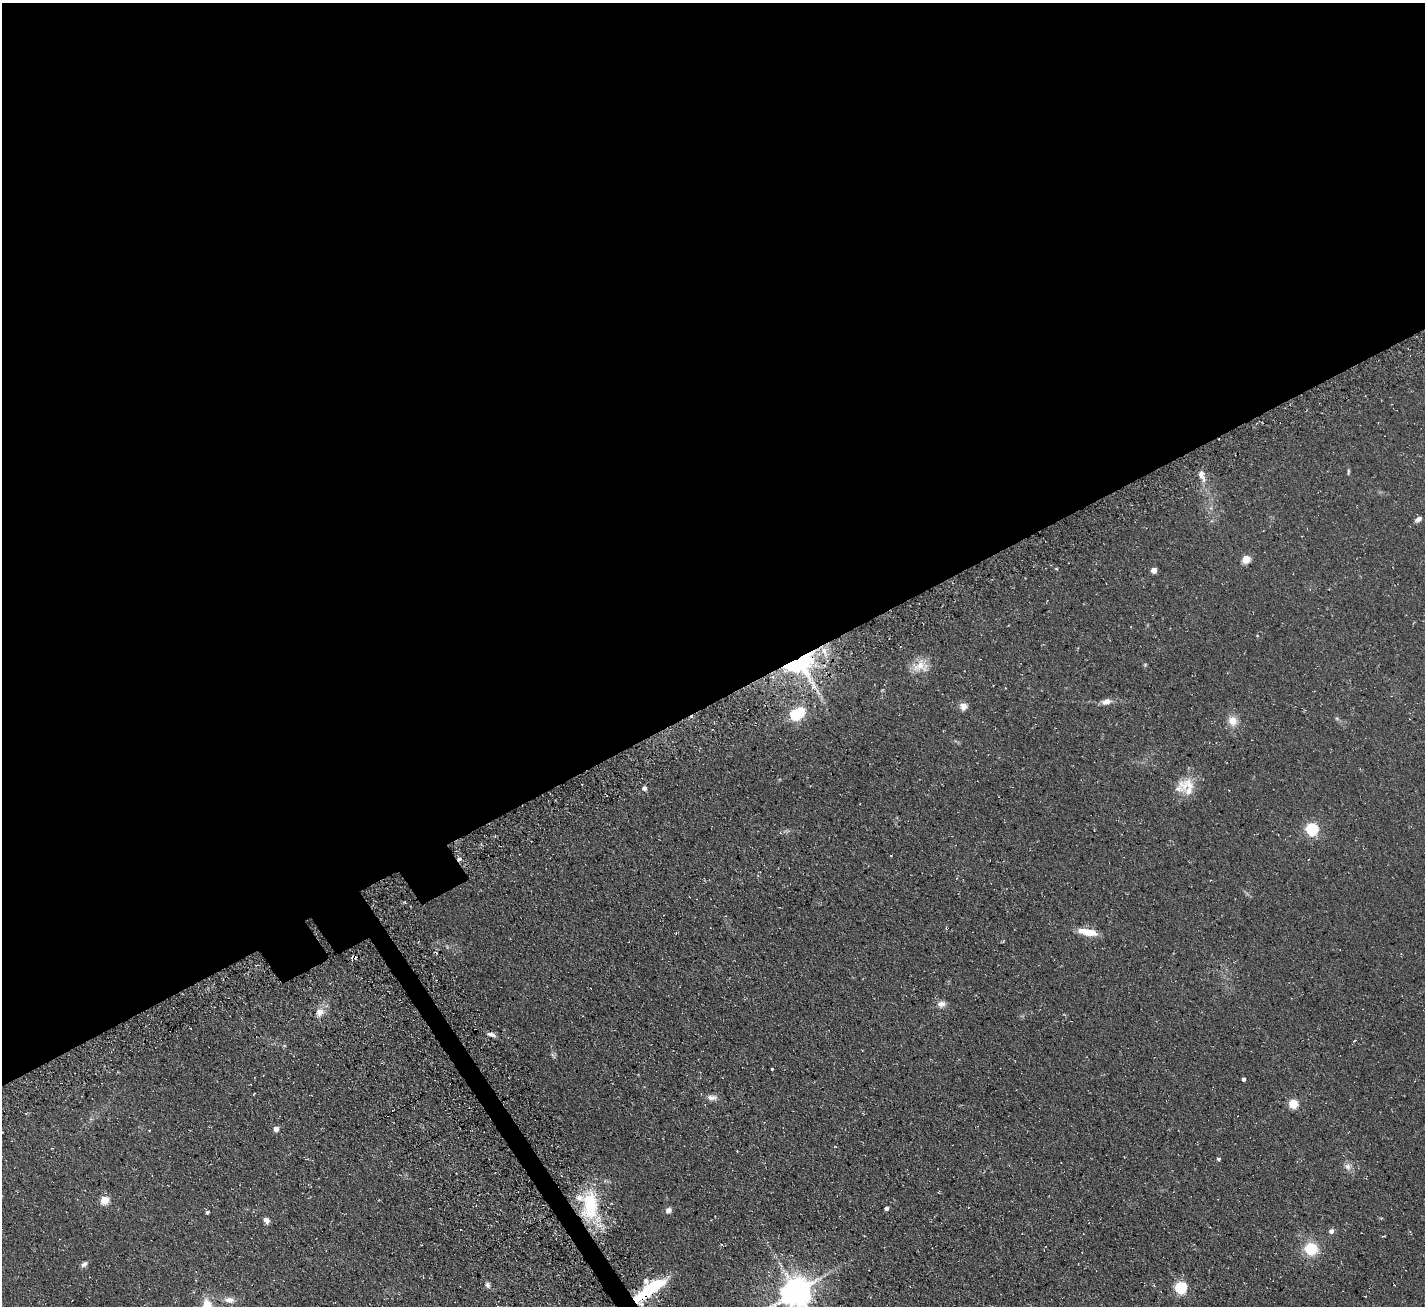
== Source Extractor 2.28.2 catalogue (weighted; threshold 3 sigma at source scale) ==
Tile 2 of 4 x 4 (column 2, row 1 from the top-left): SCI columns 1593-3015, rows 4248-5551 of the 6030 x 6023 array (HDU 1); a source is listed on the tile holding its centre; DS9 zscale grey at full resolution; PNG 1427 x 1308 px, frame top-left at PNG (2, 3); no overlay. Shown black and unused: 55% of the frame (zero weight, under 3 of 4 exposures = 11% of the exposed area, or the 3 px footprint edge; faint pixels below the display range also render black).
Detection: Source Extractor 2.28.2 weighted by HDU 2 'WHT'; one run over the whole footprint, this tile lists its part. Background 0.0594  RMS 0.009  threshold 0.0403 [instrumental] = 3 sigma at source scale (4.5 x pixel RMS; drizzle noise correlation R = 1.50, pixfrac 1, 0.05/0.05 arcsec/px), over >= 5 px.
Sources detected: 54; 1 inside a brighter object's white glare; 3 cosmic-ray / hot-pixel residue — not listed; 5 inside a brighter listed object's ellipse — not listed separately; the other 45 listed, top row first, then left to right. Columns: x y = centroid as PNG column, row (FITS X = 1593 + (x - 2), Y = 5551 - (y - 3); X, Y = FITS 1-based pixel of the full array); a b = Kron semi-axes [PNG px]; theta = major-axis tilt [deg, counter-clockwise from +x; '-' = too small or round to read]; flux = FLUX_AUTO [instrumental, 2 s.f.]
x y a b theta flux
1348 471 10 3 89 1.4
1202 475 18 8 -69 7.2
1418 519 10 5 36 2.9
1246 559 5 5 - 25
1056 568 5 3 - 0.79
1154 570 5 4 - 9.6
1257 636 4 2 - 0.53
800 663 29 24 14 130
1145 665 5 5 - 1.1
920 666 23 17 12 14
773 677 6 5 - 2.3
1106 702 11 7 12 6
963 707 10 9 - 5.3
795 714 6 5 - 78
1337 719 6 4 -20 1.2
1232 721 15 12 -64 9.5
1187 787 26 19 -55 19
644 788 5 4 - 3.5
1312 829 6 6 - 130
1087 932 21 7 -9 17
941 1004 11 8 10 4.9
320 1012 11 9 53 7.6
491 1034 11 5 -19 3.3
772 1069 3 3 - 0.82
1243 1079 4 3 - 2.1
712 1098 16 7 -2 4.9
1293 1103 5 5 - 38
276 1129 5 5 - 6.7
149 1130 4 2 - 0.52
1218 1159 4 4 - 1.6
1348 1166 10 8 -64 4.5
105 1200 5 5 - 31
590 1204 36 18 89 59
886 1208 4 4 - 3.4
668 1210 7 6 - 4
207 1212 4 4 - 1.8
266 1220 7 5 -59 4.8
1331 1231 5 5 - 3.7
1311 1249 13 12 - 27
84 1264 9 6 42 2.8
487 1285 8 6 -67 2.7
1181 1287 6 6 - 110
650 1290 40 12 35 46
796 1292 10 9 - 1600
229 1300 15 8 -4 6.2
Overlapping masked pixels (flux is a lower limit): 3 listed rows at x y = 800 663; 590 1204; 650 1290
Isophote crosses this tile's border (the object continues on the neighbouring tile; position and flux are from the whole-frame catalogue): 1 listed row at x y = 796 1292